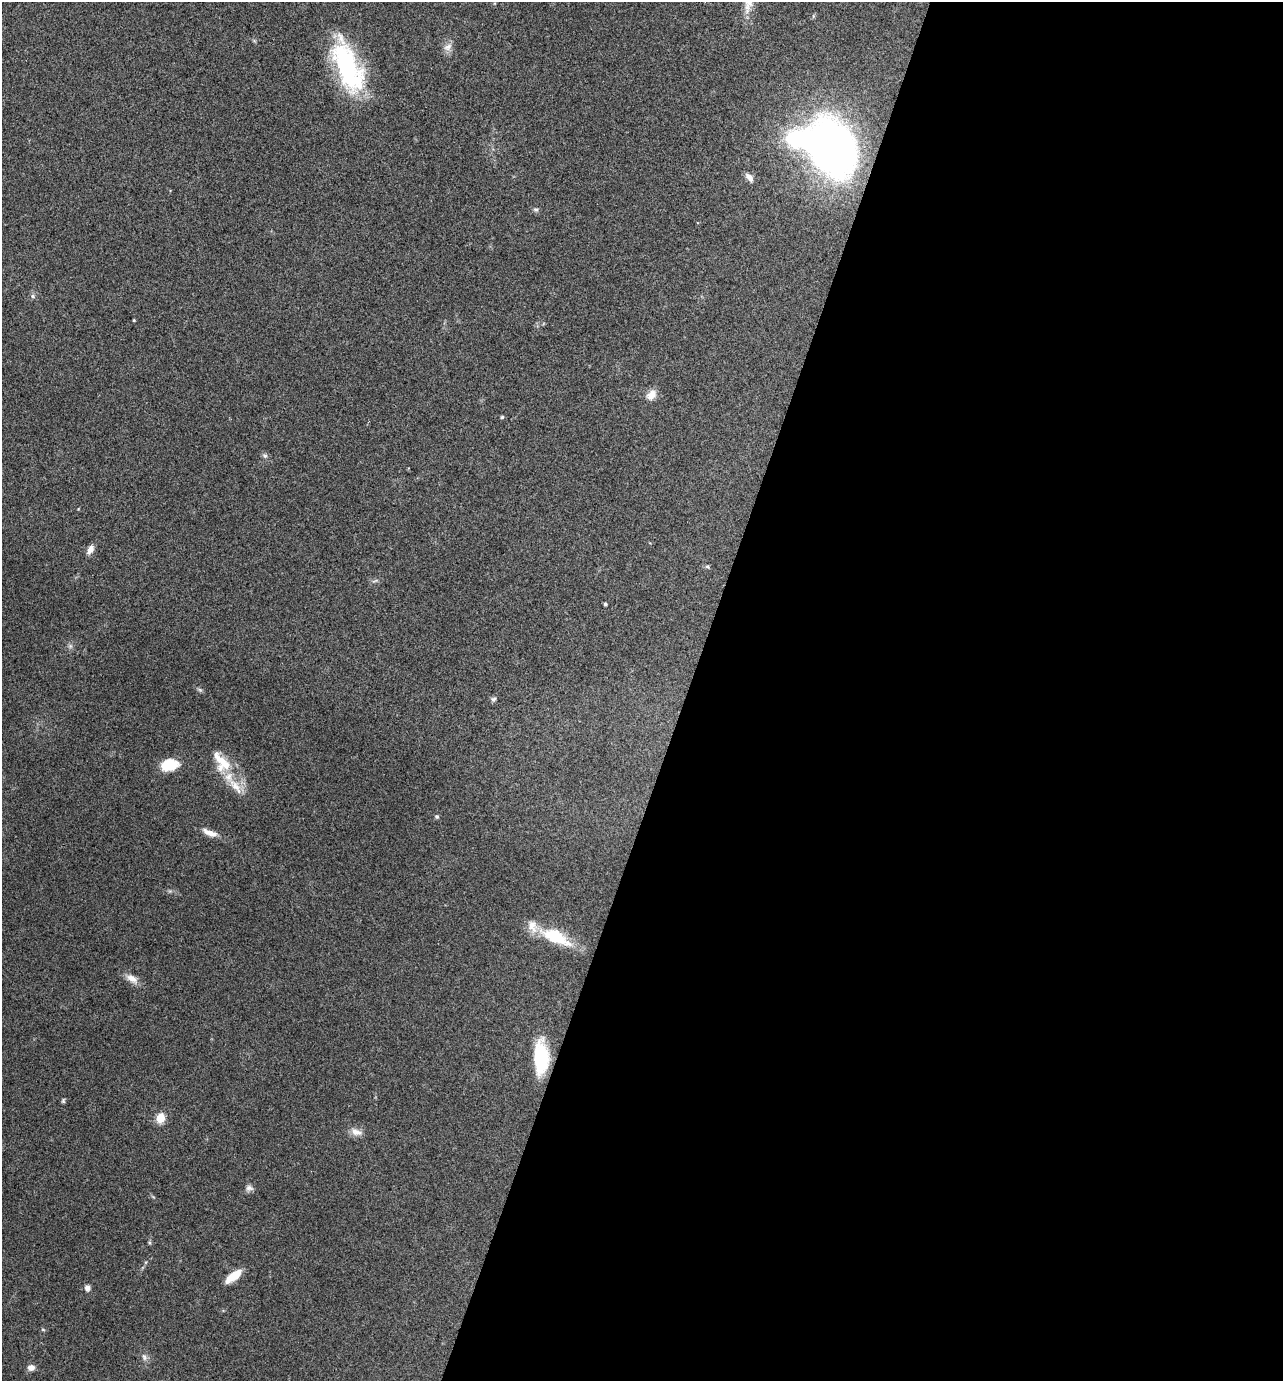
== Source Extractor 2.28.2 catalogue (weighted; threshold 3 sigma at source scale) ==
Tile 12 of 4 x 4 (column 4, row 3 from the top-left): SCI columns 3982-5262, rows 1384-2762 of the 5535 x 5521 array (HDU 1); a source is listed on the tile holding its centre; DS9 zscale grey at full resolution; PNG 1285 x 1383 px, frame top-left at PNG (2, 2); no overlay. Shown black and unused: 47% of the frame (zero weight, under 3 of 4 exposures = <1% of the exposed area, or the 3 px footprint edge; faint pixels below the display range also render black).
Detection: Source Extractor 2.28.2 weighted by HDU 2 'WHT'; one run over the whole footprint, this tile lists its part. Background 0.165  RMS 0.0072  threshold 0.0322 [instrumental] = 3 sigma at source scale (4.5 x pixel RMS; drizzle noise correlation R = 1.50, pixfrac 1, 0.05/0.05 arcsec/px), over >= 5 px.
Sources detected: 36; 1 inside a brighter object's white glare — not listed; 2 inside a brighter listed object's ellipse — not listed separately; the other 33 listed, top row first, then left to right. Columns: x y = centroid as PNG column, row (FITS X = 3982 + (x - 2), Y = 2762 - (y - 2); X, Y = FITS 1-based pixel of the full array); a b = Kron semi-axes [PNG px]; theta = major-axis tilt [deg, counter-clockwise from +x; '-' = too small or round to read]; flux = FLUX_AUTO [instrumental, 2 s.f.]
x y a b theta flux
448 47 13 8 33 4.1
347 67 59 24 -68 99
832 147 51 39 -62 360
749 177 11 6 -48 3.6
536 210 6 6 - 1.5
33 296 6 5 - 1.4
134 320 3 3 - 0.64
651 395 14 10 43 6.2
502 417 4 4 - 1.2
265 456 7 6 - 1.8
90 550 12 7 59 4.2
707 567 6 4 -28 1.1
605 604 3 3 - 1.2
70 646 7 5 -46 1.5
200 690 7 4 -19 1.2
493 699 7 6 - 1.6
221 762 35 18 -54 23
169 765 20 13 13 16
437 817 5 5 - 1.1
210 833 20 7 -22 6.8
556 937 39 15 -25 32
132 979 19 9 -31 5.9
541 1058 34 14 -90 40
63 1101 6 5 - 1.1
160 1118 5 5 - 33
356 1132 17 9 -17 5.2
249 1188 10 8 -5 2.7
150 1243 6 4 -71 0.96
233 1276 19 7 36 12
87 1288 7 6 - 2.9
43 1330 6 3 -19 0.8
144 1357 11 5 -72 2.5
31 1368 8 7 - 3.7
Overlapping masked pixels (flux is a lower limit): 1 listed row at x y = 541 1058